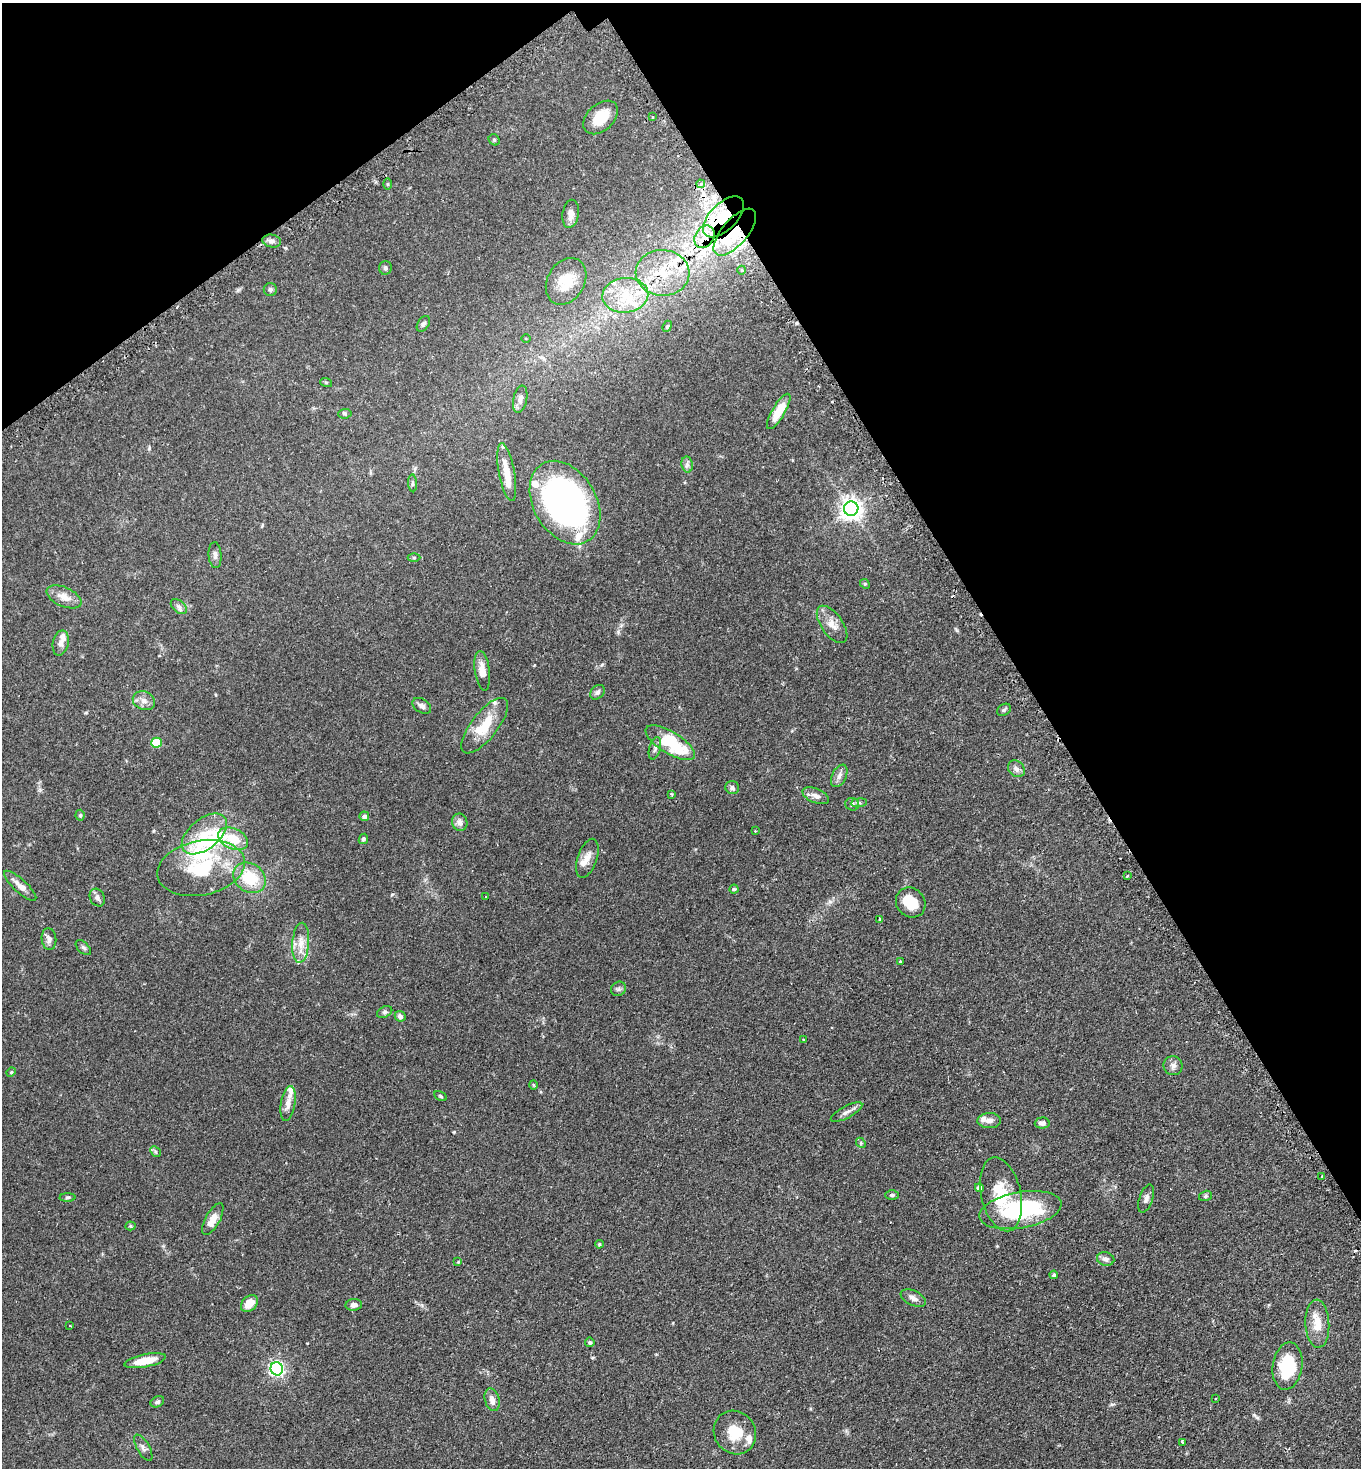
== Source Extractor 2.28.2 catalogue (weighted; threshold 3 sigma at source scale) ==
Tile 3 of 4 x 4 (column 3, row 1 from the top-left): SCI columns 2906-4264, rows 4444-5909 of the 5949 x 5957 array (HDU 1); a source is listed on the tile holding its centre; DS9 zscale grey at full resolution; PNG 1363 x 1470 px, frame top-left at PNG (2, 3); each listed source drawn as its Kron ellipse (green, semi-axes under 4 px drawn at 4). Shown black and unused: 30% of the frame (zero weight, under 2 of 3 exposures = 4% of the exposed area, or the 3 px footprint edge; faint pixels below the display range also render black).
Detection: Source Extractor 2.28.2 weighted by HDU 2 'WHT'; one run over the whole footprint, this tile lists its part. Background 0.131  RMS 0.0059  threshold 0.0263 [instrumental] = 3 sigma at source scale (4.5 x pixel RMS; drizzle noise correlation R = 1.50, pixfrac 1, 0.05/0.05 arcsec/px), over >= 5 px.
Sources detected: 137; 2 inside a brighter object's white glare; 4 cosmic-ray / hot-pixel residue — neither listed nor drawn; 16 inside a brighter listed object's ellipse — not listed separately; the other 115 listed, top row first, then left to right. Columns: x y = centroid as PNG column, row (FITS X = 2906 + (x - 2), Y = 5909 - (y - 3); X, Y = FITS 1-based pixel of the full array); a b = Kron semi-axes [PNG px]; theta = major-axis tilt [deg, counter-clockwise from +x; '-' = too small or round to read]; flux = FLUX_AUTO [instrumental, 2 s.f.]
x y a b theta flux
601 117 20 13 43 13
652 117 3 2 - 0.74
494 140 6 5 - 0.8
388 184 5 3 - 0.51
701 184 4 3 - 1.6
571 214 14 8 80 3.1
723 217 26 13 45 17
735 232 29 13 49 20
704 237 12 9 56 5.7
272 241 9 6 -11 2.2
385 268 7 6 - 1.2
742 270 4 3 - 0.49
662 273 27 23 -4 22
566 281 25 18 60 12
270 290 6 6 - 1.1
625 295 23 17 6 17
423 324 8 5 55 1.3
667 326 6 4 68 0.71
526 339 4 3 - 0.62
326 382 6 4 -19 0.58
520 399 14 7 79 3
779 411 20 6 59 9.7
345 414 7 5 6 0.85
687 464 8 5 -79 1.5
507 472 29 8 -79 8.4
412 483 9 3 -86 0.87
565 503 45 31 -59 200
851 509 7 7 - 380
215 555 13 6 -86 2.1
414 558 6 4 0 0.66
865 584 5 4 - 0.66
64 597 18 9 -24 5.9
179 607 9 6 -41 1.7
832 624 21 10 -55 5.8
61 643 13 8 77 2.9
482 671 20 7 -82 5.4
597 692 8 6 44 1.5
144 701 11 9 -24 3.3
422 706 10 6 -33 2
1004 710 7 5 30 1.2
485 726 34 13 52 16
156 743 5 5 - 25
670 743 28 11 -31 30
655 748 11 5 74 1.8
1016 769 9 7 -45 2.2
839 776 12 7 65 2.5
732 788 7 6 - 1.4
672 794 4 3 - 0.76
816 796 14 7 -22 2.9
859 803 8 4 7 0.96
852 804 7 6 - 1.3
80 815 5 4 - 0.79
364 816 5 5 - 1.5
460 822 8 7 - 3
755 831 3 3 - 0.54
204 834 26 15 39 15
233 839 15 10 -24 12
363 839 5 4 - 1
587 858 20 9 71 4.9
201 868 44 27 11 35
1127 876 3 3 - 1
250 878 17 14 -36 20
20 886 21 6 -43 4.3
734 889 4 4 - 0.75
486 896 3 2 - 0.42
97 898 9 7 -62 1.9
911 902 16 14 -48 9.8
880 919 4 3 - 0.82
49 939 11 7 -83 2.3
301 943 20 8 86 6.2
83 948 9 5 -44 1.2
901 962 3 3 - 5.3
618 989 8 7 - 1.4
385 1012 8 5 26 1.1
400 1016 6 5 - 1.6
803 1040 3 3 - 0.59
1173 1066 9 9 - 2.2
11 1072 5 4 - 0.53
533 1085 5 3 - 0.43
441 1096 6 4 -29 0.79
288 1103 18 7 80 4.1
846 1112 17 6 28 2.6
989 1121 11 7 1 3.2
1042 1123 7 5 1 2.3
861 1143 5 4 - 0.77
155 1151 6 4 -45 0.9
1322 1176 3 2 - 0.49
979 1188 4 4 - 5.3
1001 1194 38 20 -77 20
892 1195 6 5 - 0.98
1205 1196 7 5 16 0.97
67 1197 8 4 1 0.78
1146 1199 15 6 71 2.4
1020 1210 41 18 10 57
213 1219 17 7 61 5.5
130 1226 5 4 - 0.67
599 1244 4 3 - 0.62
1106 1259 9 6 -14 2.1
458 1262 3 3 - 0.37
1054 1275 4 4 - 0.98
913 1298 13 7 -25 2.7
249 1303 9 7 44 6.3
354 1305 8 6 4 2.5
1317 1324 24 12 -87 8.8
70 1326 3 2 - 0.42
590 1342 5 4 - 1
145 1361 21 6 11 9.7
1287 1366 24 15 81 25
277 1369 6 6 - 140
1215 1399 3 2 - 0.39
492 1400 11 7 -74 3.4
157 1402 7 5 27 1.3
735 1432 22 20 -54 13
1183 1442 4 3 - 2.1
143 1448 14 6 -60 2.1
Overlapping masked pixels (flux is a lower limit): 4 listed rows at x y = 723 217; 735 232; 704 237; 662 273
Unlisted compact peaks at least as high as the median listed source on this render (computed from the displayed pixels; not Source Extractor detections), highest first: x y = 392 894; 1112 1404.